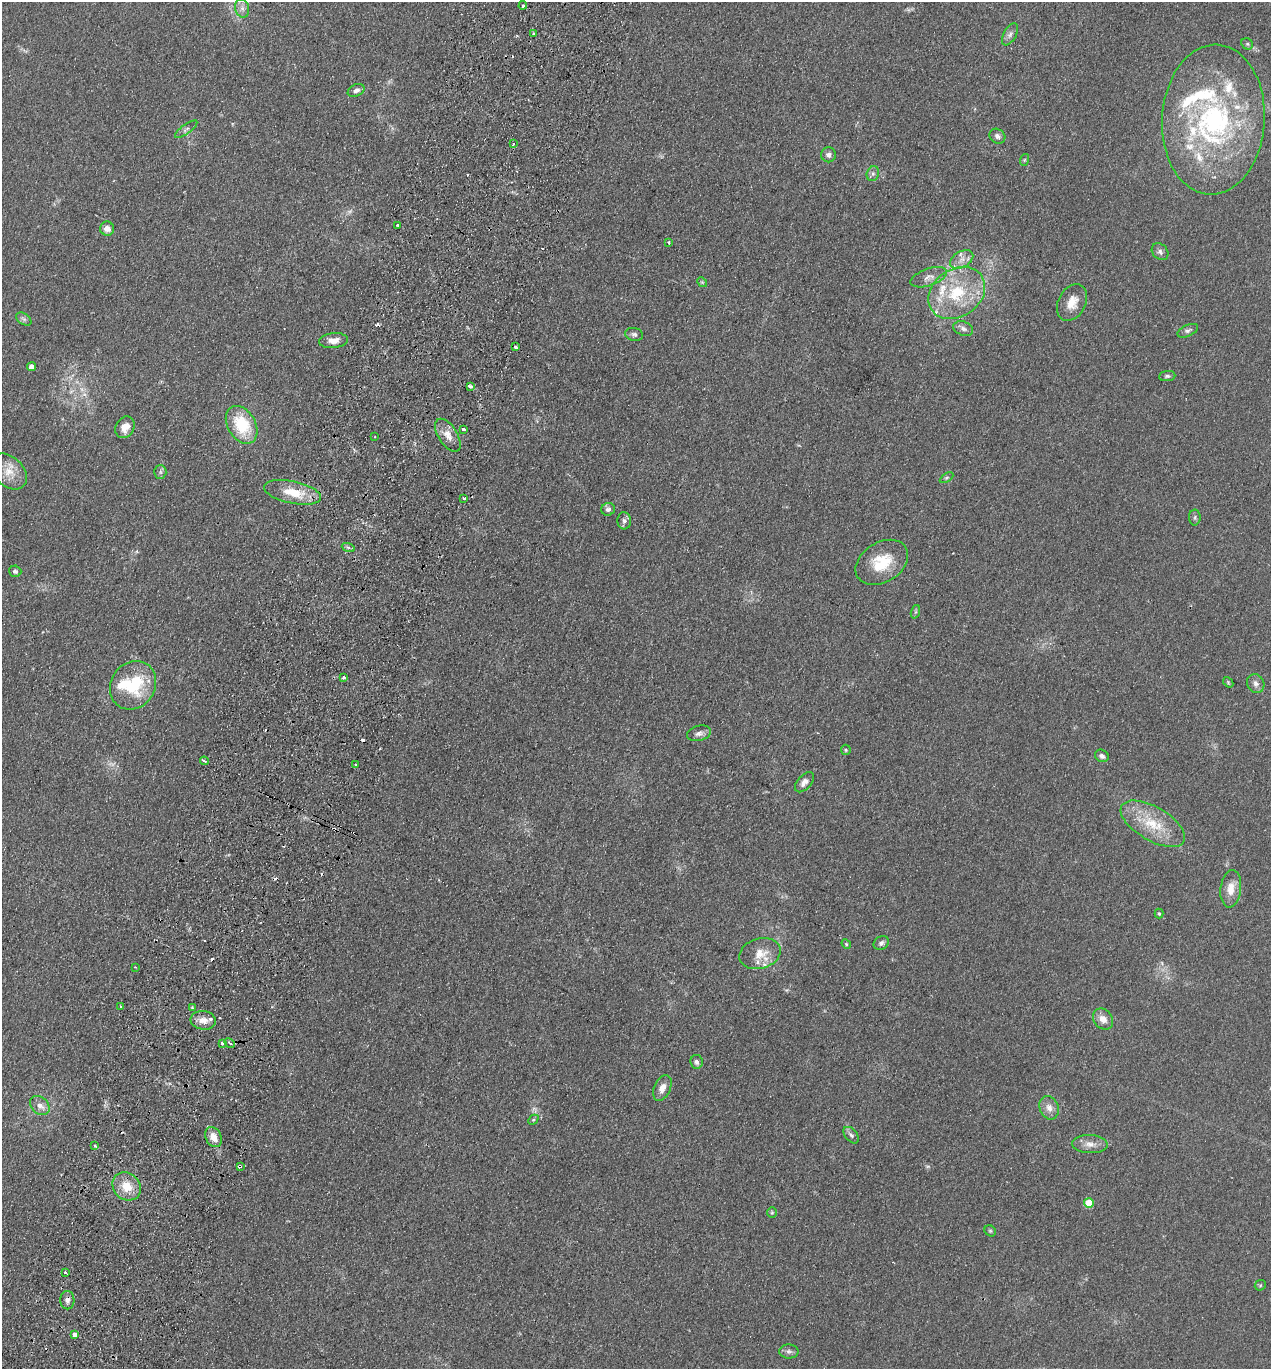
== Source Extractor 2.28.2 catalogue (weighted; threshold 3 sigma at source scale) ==
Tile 7 of 4 x 4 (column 3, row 2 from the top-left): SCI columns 2730-3998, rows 2756-4122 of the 5589 x 5512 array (HDU 1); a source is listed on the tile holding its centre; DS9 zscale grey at full resolution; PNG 1273 x 1371 px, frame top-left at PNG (2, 2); each listed source drawn as its Kron ellipse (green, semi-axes under 4 px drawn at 4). Shown black and unused: <1% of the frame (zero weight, under 2 of 3 exposures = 3% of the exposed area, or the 3 px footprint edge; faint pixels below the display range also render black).
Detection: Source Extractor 2.28.2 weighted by HDU 2 'WHT'; one run over the whole footprint, this tile lists its part. Background 0.0961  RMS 0.01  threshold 0.0459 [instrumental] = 3 sigma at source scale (4.5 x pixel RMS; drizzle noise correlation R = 1.50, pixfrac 1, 0.05/0.05 arcsec/px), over >= 5 px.
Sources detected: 120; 2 too faint to see at this stretch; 1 inside a brighter object's white glare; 11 cosmic-ray / hot-pixel residue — neither listed nor drawn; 16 inside a brighter listed object's ellipse — not listed separately; the other 90 listed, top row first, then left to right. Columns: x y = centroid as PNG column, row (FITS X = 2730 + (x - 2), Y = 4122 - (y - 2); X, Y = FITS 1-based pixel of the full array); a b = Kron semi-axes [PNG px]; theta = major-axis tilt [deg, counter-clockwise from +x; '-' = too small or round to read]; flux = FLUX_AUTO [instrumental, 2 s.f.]
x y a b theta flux
523 5 4 3 - 5.1
242 8 9 7 -74 4.7
533 33 3 2 - 1.7
1010 34 12 6 61 4
1247 44 6 5 - 1.8
356 90 9 6 25 3.4
1213 120 75 51 87 220
186 129 13 4 36 2.8
997 136 8 7 - 3.3
514 144 3 3 - 2.4
829 155 7 7 - 3.8
1024 160 6 4 71 1.1
873 174 8 6 69 3.1
398 225 3 3 - 1.8
107 229 7 7 - 6.8
669 242 3 3 - 1.5
1160 252 9 7 -47 3.4
962 259 12 8 29 7.3
929 277 19 8 19 7.6
702 282 5 4 - 1.2
957 293 30 23 34 58
1072 302 19 13 62 14
24 319 8 5 -36 2.6
963 328 10 7 -21 4.3
1188 331 11 5 24 3
634 334 9 6 -11 3.2
333 341 14 7 6 9.5
515 347 3 3 - 2.9
31 367 4 4 - 8.3
1167 376 8 5 7 2.3
471 386 4 3 - 51
242 425 20 14 -59 44
125 427 11 9 60 9.5
464 429 3 3 - 5.8
448 435 18 9 -57 11
375 437 3 3 - 0.97
9 471 21 14 -44 15
160 472 7 6 - 2.3
946 478 7 4 31 1.7
293 492 29 11 -12 26
464 498 3 3 - 2.1
608 509 7 6 - 3
1195 517 8 6 89 2.1
624 521 8 7 - 3.5
348 547 7 4 -19 1.9
882 562 28 20 32 34
15 571 6 5 - 2.3
915 612 7 4 71 1.6
343 677 3 3 - 3.6
1228 682 6 4 -48 1.3
1256 684 10 8 -62 4.4
133 685 25 22 55 55
699 733 12 7 15 4.6
846 750 5 5 - 1.3
1102 756 7 6 - 3.8
204 761 4 2 - 2.1
356 764 3 3 - 1.6
805 782 12 7 48 5.9
1153 824 36 17 -30 36
1231 889 19 10 83 13
1159 914 5 4 - 1.2
881 943 8 6 34 3.2
846 944 5 4 - 1.1
760 954 21 15 17 18
135 967 3 2 - 0.84
121 1007 4 2 - 0.89
192 1007 3 3 - 1.3
1103 1019 11 9 -47 8.2
203 1020 13 9 -7 8.2
222 1043 3 3 - 14
230 1043 5 3 - 1.5
696 1062 7 6 - 3.6
662 1088 13 8 66 8.1
40 1105 11 8 -42 7.3
1049 1108 12 9 -68 7.9
533 1120 6 4 44 1.4
851 1135 10 6 -49 2.8
214 1137 10 7 -62 11
1090 1144 18 9 -3 8.4
95 1146 3 3 - 1.5
240 1166 4 3 - 4.5
127 1186 15 13 -45 19
1089 1203 5 5 - 29
772 1213 5 4 - 1.3
990 1231 6 5 - 1.5
65 1273 3 3 - 4.9
1260 1285 6 5 - 1.4
67 1300 9 7 -90 4.1
75 1335 4 3 - 48
789 1351 9 7 -2 3.3
Overlapping masked pixels (flux is a lower limit): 1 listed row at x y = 240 1166